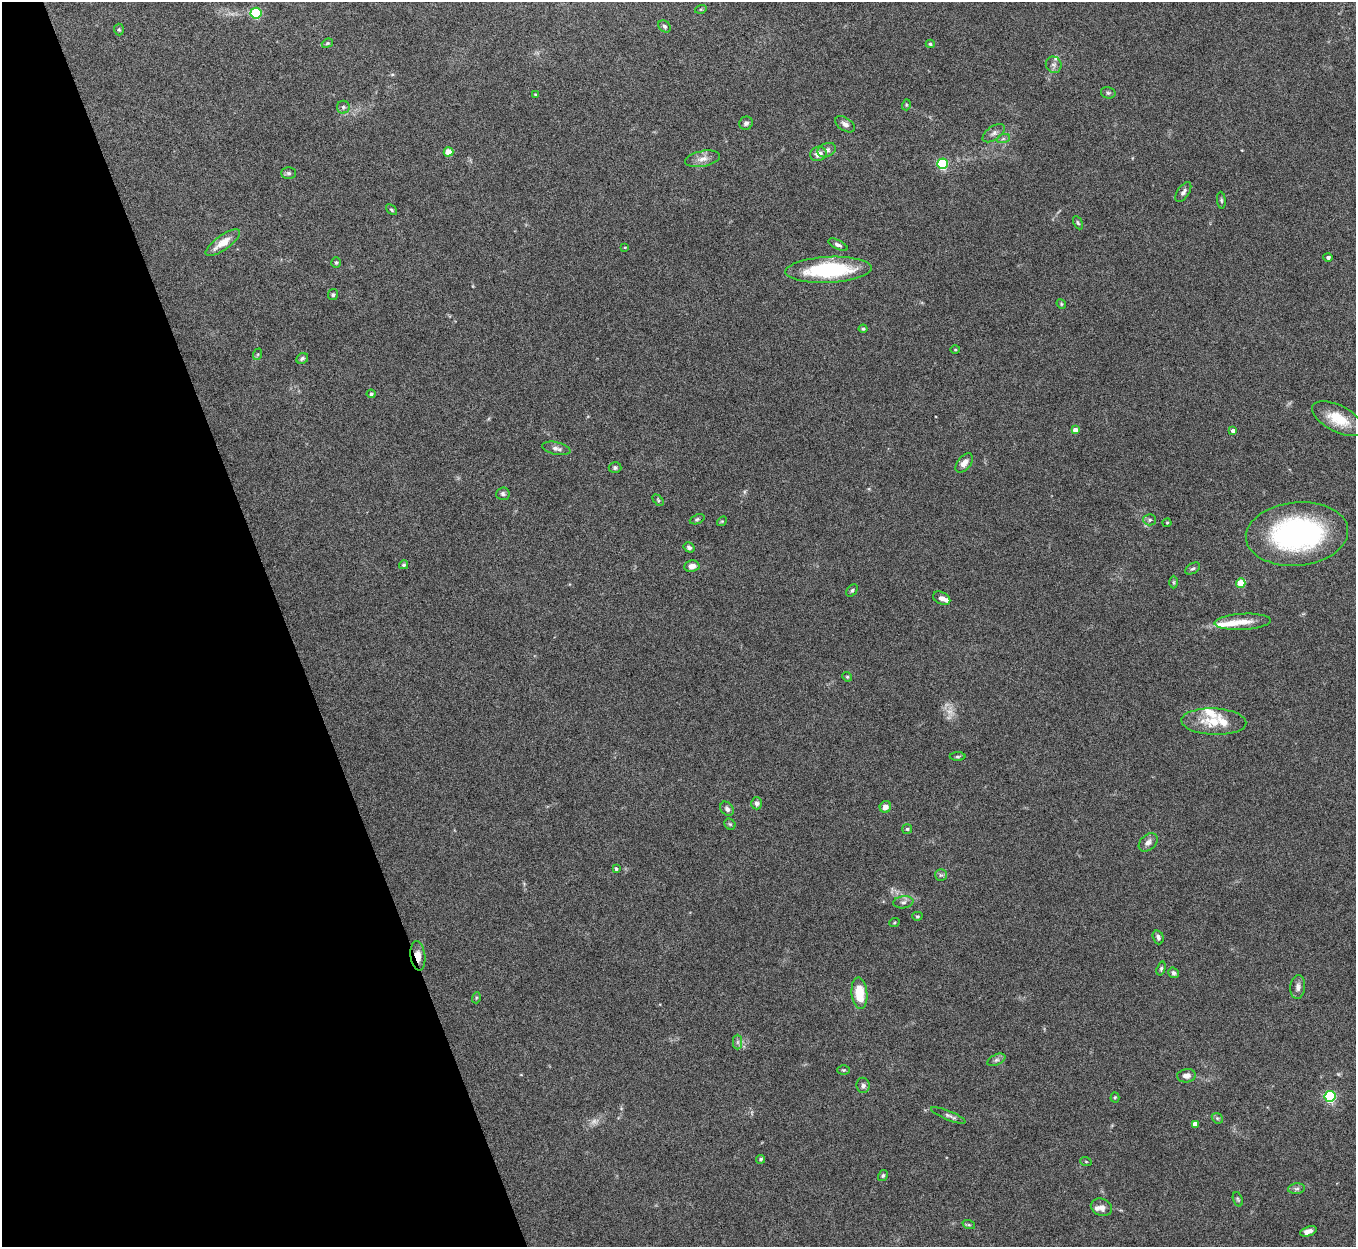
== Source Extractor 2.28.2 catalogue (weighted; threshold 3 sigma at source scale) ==
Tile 5 of 4 x 4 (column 1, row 2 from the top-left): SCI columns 4-1357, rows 2643-3887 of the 5425 x 5409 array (HDU 1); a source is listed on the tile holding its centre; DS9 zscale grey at full resolution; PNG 1358 x 1249 px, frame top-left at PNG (2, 2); each listed source drawn as its Kron ellipse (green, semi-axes under 4 px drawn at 4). Shown black and unused: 21% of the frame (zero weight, under 5 of 10 exposures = <1% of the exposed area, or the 3 px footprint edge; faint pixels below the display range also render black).
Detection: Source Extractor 2.28.2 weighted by HDU 2 'WHT'; one run over the whole footprint, this tile lists its part. Background 0.161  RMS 0.0059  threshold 0.0242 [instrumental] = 3 sigma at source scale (4.09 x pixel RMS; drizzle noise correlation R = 1.36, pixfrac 0.8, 0.05/0.05 arcsec/px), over >= 5 px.
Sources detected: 109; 3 too faint to see at this stretch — neither listed nor drawn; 7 inside a brighter listed object's ellipse — not listed separately; the other 99 listed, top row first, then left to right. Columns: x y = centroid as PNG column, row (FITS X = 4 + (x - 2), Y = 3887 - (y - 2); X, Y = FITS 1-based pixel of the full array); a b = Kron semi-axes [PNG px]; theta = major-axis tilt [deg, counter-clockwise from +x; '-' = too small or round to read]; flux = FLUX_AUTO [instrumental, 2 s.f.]
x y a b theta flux
701 9 6 4 17 0.67
256 13 5 5 - 42
664 26 7 5 -46 1.2
119 29 6 5 - 0.83
327 43 6 4 21 0.75
930 44 4 4 - 0.77
1054 65 8 7 - 1.9
1108 93 7 5 -15 1.1
535 95 4 3 - 0.62
906 105 5 3 - 0.63
343 107 6 6 - 1.3
746 123 7 6 - 1.7
845 124 11 6 -34 2.1
994 133 13 6 35 2.3
1003 139 7 4 19 1.1
827 150 9 6 24 2.3
448 152 5 4 - 9.4
818 154 8 7 - 4.2
703 159 17 8 11 4.1
942 164 5 5 - 46
289 173 7 5 -1 1.3
1183 192 11 6 56 1.9
1221 200 8 4 -83 0.94
391 210 6 4 -41 0.82
1078 223 7 4 -63 0.82
223 243 20 7 36 8.6
838 245 10 4 -26 1.5
625 247 3 2 - 0.46
1328 257 4 4 - 1.6
336 262 5 4 - 0.74
828 270 43 13 3 52
333 295 5 5 - 0.97
1061 304 5 4 - 0.64
863 329 4 4 - 0.71
955 350 5 3 - 0.5
258 354 6 4 71 0.71
302 358 6 5 - 1.1
371 394 4 3 - 1
1338 419 28 13 -27 15
1075 430 4 4 - 3.5
1233 431 4 4 - 2.7
556 448 14 6 -12 2.4
964 463 11 6 51 3.6
615 468 6 5 - 1
503 494 7 6 - 1.4
658 500 6 4 -47 0.74
697 519 7 4 22 0.92
1150 520 6 5 - 1.1
722 521 5 4 - 0.65
1167 523 4 4 - 0.63
1297 534 51 31 5 110
689 547 6 4 -33 1.5
404 565 4 4 - 1.1
692 566 8 5 9 3.5
1193 569 8 5 33 1.1
1174 582 6 4 -90 0.79
1241 583 5 4 - 16
852 590 7 5 50 1.1
942 598 9 6 -27 2.5
1243 622 28 8 3 7.5
847 677 5 4 - 0.75
1214 722 32 13 -2 15
958 757 8 4 0 0.83
757 803 6 5 - 2
885 807 6 5 - 3.5
727 809 8 6 -52 1.6
730 824 6 5 - 0.78
907 829 5 5 - 0.8
1148 842 11 7 44 2.9
616 869 4 3 - 0.97
941 875 6 6 - 1.1
903 902 10 6 8 1.9
917 916 5 4 - 0.75
894 923 5 3 - 0.59
1158 937 7 5 -71 1.8
418 956 15 7 -82 4.8
1161 969 7 4 73 0.98
1173 973 5 5 - 1.4
1298 987 12 7 85 2.7
859 993 16 8 -84 16
476 998 5 3 - 0.62
738 1042 7 4 89 1.2
996 1060 9 5 26 1.6
843 1070 6 5 - 0.77
1186 1076 9 6 7 3.1
863 1085 8 6 -78 1.7
1330 1096 5 5 - 62
1115 1097 5 4 - 0.68
948 1115 18 4 -22 2
1217 1118 6 4 -43 0.96
1195 1124 4 4 - 3.4
761 1159 4 4 - 0.91
1086 1162 6 3 -20 0.55
883 1175 6 4 59 1
1296 1189 8 5 7 1.3
1238 1199 7 4 -70 0.89
1101 1207 11 8 -22 3.4
969 1225 6 4 -18 0.84
1308 1231 8 4 19 2.7
Overlapping masked pixels (flux is a lower limit): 1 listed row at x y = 418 956